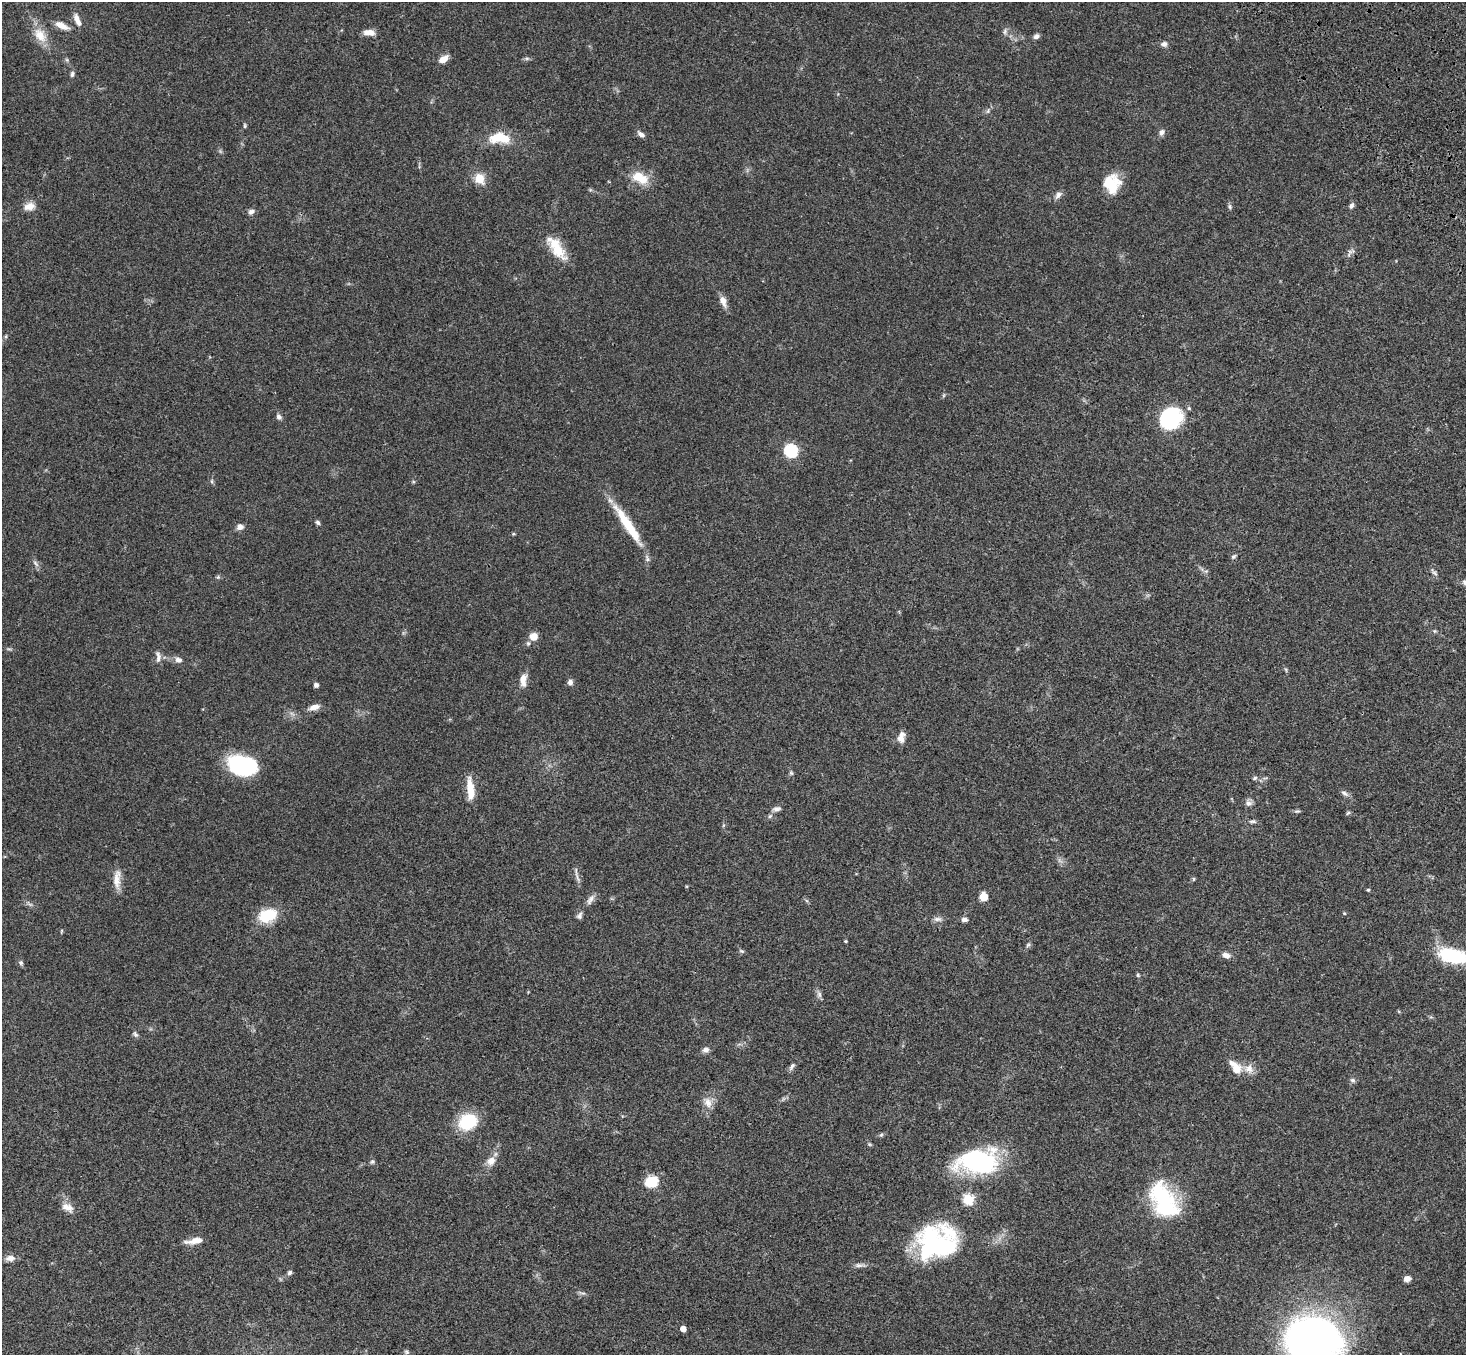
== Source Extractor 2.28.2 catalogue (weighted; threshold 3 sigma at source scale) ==
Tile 10 of 4 x 4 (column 2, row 3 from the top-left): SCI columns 1572-3035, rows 1731-3083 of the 6068 x 6028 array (HDU 1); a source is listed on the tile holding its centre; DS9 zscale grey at full resolution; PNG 1468 x 1357 px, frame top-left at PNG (2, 2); no overlay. Shown black and unused: <1% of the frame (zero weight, under 3 of 4 exposures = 6% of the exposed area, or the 3 px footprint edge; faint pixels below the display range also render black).
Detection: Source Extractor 2.28.2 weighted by HDU 2 'WHT'; one run over the whole footprint, this tile lists its part. Background 0.0472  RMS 0.0054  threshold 0.0241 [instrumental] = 3 sigma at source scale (4.5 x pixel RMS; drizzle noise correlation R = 1.50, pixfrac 1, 0.05/0.05 arcsec/px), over >= 5 px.
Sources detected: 111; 1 inside a brighter object's white glare — not listed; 2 inside a brighter listed object's ellipse — not listed separately; the other 108 listed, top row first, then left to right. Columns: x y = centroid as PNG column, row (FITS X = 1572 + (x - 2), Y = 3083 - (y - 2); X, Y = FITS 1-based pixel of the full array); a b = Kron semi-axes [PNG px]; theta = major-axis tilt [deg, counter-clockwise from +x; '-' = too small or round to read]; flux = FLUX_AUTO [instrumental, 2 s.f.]
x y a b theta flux
77 20 16 7 -68 3.5
61 26 17 7 -24 4.5
1005 31 8 5 83 1.3
370 32 10 8 -29 3.2
40 35 23 14 -54 8.8
1036 36 8 6 29 1.7
1164 44 8 6 2 2
443 59 11 6 35 4.6
67 60 6 4 -71 0.74
72 74 8 5 82 1.2
988 111 8 4 71 1.1
245 126 7 4 -86 0.69
1162 132 8 6 68 2
641 134 10 5 -36 2
503 138 19 12 -20 9.4
640 177 22 12 -27 11
479 178 6 6 - 17
1111 184 19 17 85 15
1058 195 11 6 51 2
29 206 14 10 13 4.3
1351 206 9 5 63 1.4
1230 207 7 5 -89 1
251 212 8 6 28 1.8
556 248 31 12 -55 14
1350 252 13 6 21 1.8
723 301 15 7 -69 3.8
6 336 6 4 72 0.64
1189 408 5 5 - 0.8
279 417 8 6 -53 1.5
1170 419 18 16 44 59
791 451 6 6 - 69
212 481 6 4 -89 0.75
318 522 6 5 - 1.1
628 525 56 9 -56 21
240 527 8 6 23 2.6
1233 557 7 5 43 1
35 563 11 4 -46 1.5
1435 573 9 5 -28 1.1
218 577 5 5 - 0.7
1465 583 12 7 -45 2.5
1434 631 6 4 90 0.66
533 636 7 7 - 5.9
528 643 7 5 -90 1.1
158 657 16 7 -85 2.5
178 660 10 8 -18 2.3
1286 670 6 4 -72 0.7
523 680 14 8 87 4.8
570 682 7 6 - 1.9
316 685 5 5 - 1.6
314 707 15 6 16 3.3
901 737 14 8 76 3.7
242 765 25 16 -16 57
791 773 6 5 - 0.84
1255 778 7 4 27 0.91
470 789 27 8 -85 9
1345 793 12 5 -34 1.7
1249 803 9 8 - 1.9
777 809 12 6 7 1.9
1297 811 8 5 7 0.91
1348 813 6 4 42 0.81
770 816 7 5 45 1.1
1253 821 11 5 4 1.3
576 871 16 4 -83 1.9
117 879 27 9 88 5.9
1193 879 6 4 89 0.61
1368 890 4 4 - 0.59
984 897 8 7 - 6.2
590 900 16 7 58 2.7
1344 913 4 3 - 0.44
267 915 20 13 18 17
579 916 10 7 61 1.7
937 919 12 6 0 2
964 919 7 5 -9 1.8
61 931 6 3 71 0.51
846 941 4 3 - 0.51
1028 945 8 5 44 0.93
742 951 7 4 -20 0.84
1226 955 10 6 -24 2.7
1453 956 34 16 -13 29
21 963 7 6 - 1.1
1138 975 5 4 - 0.72
819 994 9 6 -75 1.6
135 1034 9 6 -61 1.2
706 1050 8 7 - 2.1
792 1066 10 5 55 1.6
1236 1068 17 9 -54 7.9
1249 1069 13 12 - 4.7
1353 1080 7 6 - 1.3
708 1102 15 10 -68 4.6
468 1121 19 15 23 24
881 1135 6 5 - 0.84
491 1161 14 11 47 4.4
978 1161 38 22 5 81
372 1162 7 6 - 1
651 1182 15 12 24 11
968 1199 6 5 - 39
1163 1200 42 25 -61 48
67 1207 17 10 -29 4.3
195 1240 22 7 11 5
937 1242 44 36 13 74
10 1258 12 8 3 2.9
860 1265 17 5 -3 2.1
290 1273 6 5 - 1.2
1407 1279 7 6 - 2.9
582 1293 13 3 -14 1.1
683 1329 5 4 - 5
1313 1340 45 39 -7 270
407 1352 7 5 -36 0.85
Isophote crosses this tile's border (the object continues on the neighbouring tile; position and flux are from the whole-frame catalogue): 3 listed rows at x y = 1465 583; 1453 956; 1313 1340